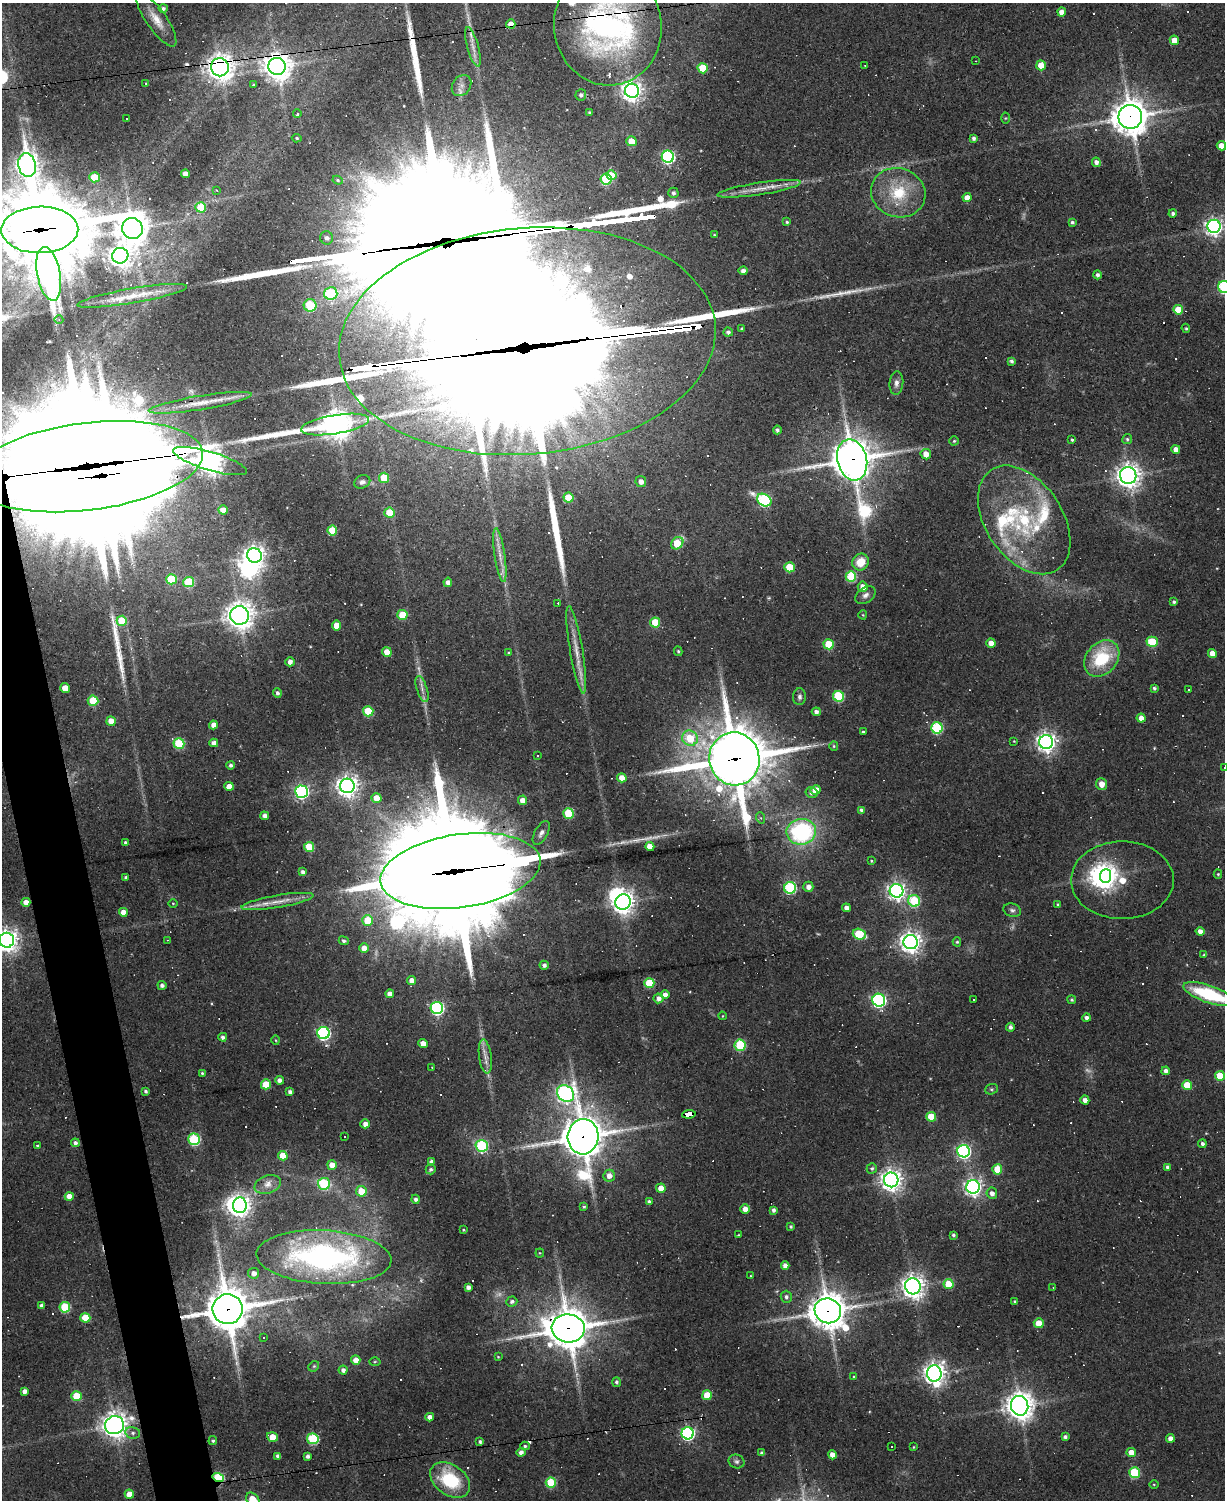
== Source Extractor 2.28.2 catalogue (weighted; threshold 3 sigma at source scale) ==
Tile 7 of 4 x 3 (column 3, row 2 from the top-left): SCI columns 2449-3671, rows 1630-3127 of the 4895 x 4870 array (HDU 1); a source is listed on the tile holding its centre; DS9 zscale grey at full resolution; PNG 1227 x 1502 px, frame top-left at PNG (2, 3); each listed source drawn as its Kron ellipse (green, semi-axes under 4 px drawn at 4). Shown black and unused: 3% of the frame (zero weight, under 2 of 3 exposures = <1% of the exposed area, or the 3 px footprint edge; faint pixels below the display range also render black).
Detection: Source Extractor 2.28.2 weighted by HDU 2 'WHT'; one run over the whole footprint, this tile lists its part. Background 0.0632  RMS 0.0059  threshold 0.0265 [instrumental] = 3 sigma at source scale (4.5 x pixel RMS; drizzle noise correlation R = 1.50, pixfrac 1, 0.05/0.05 arcsec/px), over >= 5 px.
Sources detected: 417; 8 too faint to see at this stretch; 7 inside a brighter object's white glare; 59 cosmic-ray / hot-pixel residue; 8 long thin detections or spike segments (spike, bleed or trail) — neither listed nor drawn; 19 inside a brighter listed object's ellipse — not listed separately; the other 316 listed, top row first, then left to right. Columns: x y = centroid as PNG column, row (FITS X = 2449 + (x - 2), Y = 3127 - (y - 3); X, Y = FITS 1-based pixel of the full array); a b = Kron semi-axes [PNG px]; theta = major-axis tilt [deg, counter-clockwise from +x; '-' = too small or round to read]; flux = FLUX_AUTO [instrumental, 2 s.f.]
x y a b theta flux
163 8 4 4 - 1.6
1062 12 4 4 - 4.6
156 19 32 10 -55 9.7
511 24 4 4 - 5
608 26 59 54 -82 190
1174 40 5 4 - 6.9
473 47 20 5 -75 4.7
976 61 2 2 - 0.32
865 65 3 2 - 0.41
1041 65 5 4 - 11
277 66 9 8 - 800
220 67 9 9 - 580
703 68 5 5 - 24
146 83 3 3 - 0.6
253 85 3 3 - 0.62
462 85 11 9 55 3.6
632 91 7 7 - 370
581 95 5 5 - 1.8
589 112 3 3 - 0.8
297 114 4 3 - 1.3
1130 117 12 12 - 1100
1005 118 5 3 - 0.55
126 119 3 2 - 1.3
297 138 5 4 - 0.82
974 138 4 3 - 1.6
631 141 5 5 - 12
1221 146 5 4 - 6.8
668 157 6 6 - 110
1096 162 5 4 - 2.8
27 165 12 8 -78 420
185 174 4 4 - 4.8
612 175 5 4 - 13
94 177 5 5 - 17
606 179 5 5 - 44
338 180 5 4 - 0.84
759 189 42 6 9 9.1
217 191 3 3 - 0.63
673 193 5 5 - 1.6
898 193 27 24 -18 28
967 198 4 4 - 5.7
201 207 5 5 - 21
1173 213 4 4 - 1.6
787 222 4 4 - 0.9
1072 222 3 3 - 1.1
1214 226 6 6 - 250
132 228 10 10 - 1000
40 230 38 23 1 8600
714 235 4 3 - 0.7
327 238 7 6 - 2.7
120 256 8 7 - 520
743 271 4 4 - 3.2
49 274 27 11 -79 220
1097 275 4 4 - 1.8
1224 287 6 6 - 72
331 293 7 6 - 48
132 296 56 7 10 13
310 305 6 6 - 36
1178 310 5 5 - 13
59 320 4 3 - 0.57
1186 328 5 4 - 0.76
742 329 4 3 - 1
728 332 5 4 - 1.8
527 341 189 113 5 38000
1011 361 4 4 - 1.7
896 383 12 7 85 2.9
200 403 52 7 9 13
335 425 34 9 9 760
777 430 4 3 - 1.5
1127 439 5 5 - 1.1
1072 440 4 3 - 0.88
954 441 4 4 - 0.83
1176 449 4 4 - 4
926 454 5 5 - 5.8
852 460 21 14 -76 1800
210 461 38 9 -17 770
87 467 117 43 7 47000
1128 475 8 8 - 500
384 478 5 5 - 15
641 481 5 5 - 3.7
362 482 8 6 23 2
568 497 5 5 - 15
764 500 8 6 -30 86
223 510 5 4 - 5.3
389 513 5 5 - 13
1024 520 60 38 -56 70
332 530 5 5 - 17
677 543 7 5 49 22
254 555 7 7 - 390
500 555 27 5 -82 6.1
861 562 9 8 - 10
790 567 5 5 - 22
851 576 5 5 - 39
171 579 5 5 - 25
189 582 5 5 - 29
448 582 4 4 - 2.7
863 587 5 5 - 5.4
865 595 11 7 36 2.7
1174 602 4 3 - 1.1
558 603 3 3 - 47
239 615 9 9 - 660
402 615 5 5 - 16
863 615 4 4 - 0.65
122 621 5 5 - 22
655 622 5 5 - 18
337 625 5 4 - 8.5
1152 642 5 5 - 22
991 643 4 4 - 5.2
829 644 5 5 - 22
576 650 44 6 -80 9.9
678 651 5 3 - 0.84
387 652 5 4 - 9.1
509 653 4 3 - 0.65
1212 653 4 4 - 6
1102 658 20 15 49 34
290 662 4 4 - 2.9
65 688 5 4 - 5.9
1154 688 3 3 - 1.2
422 689 14 5 -72 3
1189 690 2 2 - 0.46
277 693 5 4 - 1.6
838 696 5 5 - 45
800 697 8 6 87 1.8
93 701 5 5 - 25
368 711 5 5 - 27
816 712 4 4 - 2.6
1141 718 4 4 - 4.8
111 721 5 4 - 6.6
213 725 4 4 - 4.2
937 728 6 5 - 57
863 732 3 3 - 0.98
690 738 8 7 - 18
1014 741 3 3 - 0.42
1046 742 7 7 - 340
214 743 4 4 - 3.6
179 744 5 5 - 34
834 746 5 4 - 0.78
538 756 3 3 - 3.6
734 759 26 25 - 3400
231 765 4 4 - 1.6
1224 767 3 3 - 0.82
622 778 5 4 - 6.7
1102 784 6 5 - 4.9
229 786 5 4 - 6.8
347 786 7 7 - 430
816 790 5 4 - 7.8
301 792 6 6 - 130
811 792 6 5 - 2
376 798 5 5 - 8.1
523 800 5 4 - 5.3
861 810 4 3 - 1.3
568 813 5 5 - 29
265 816 4 4 - 3
761 818 5 3 - 0.77
801 832 15 13 8 77
541 833 13 6 61 2.6
125 842 3 3 - 0.99
309 847 5 5 - 19
650 847 4 4 - 8.5
871 861 3 3 - 0.59
460 871 81 36 8 22000
303 872 4 4 - 2.6
1218 874 4 4 - 0.73
1106 876 7 5 87 360
126 877 3 3 - 0.99
1122 880 51 39 0 35
808 887 5 5 - 3.5
790 888 6 6 - 67
897 891 7 6 - 250
277 901 36 6 9 8.9
914 901 6 5 - 45
26 902 4 4 - 4.4
623 902 8 7 - 430
173 903 4 3 - 0.48
1058 905 3 3 - 1.1
846 908 4 4 - 3.1
1012 910 9 6 -17 1.8
123 912 4 4 - 5.6
368 920 5 5 - 19
1200 931 4 4 - 3.4
859 934 7 5 -18 29
7 940 7 7 - 500
168 940 3 2 - 0.42
344 941 5 4 - 1.2
911 942 7 7 - 420
957 942 4 4 - 0.97
364 948 4 4 - 6.1
1204 955 4 4 - 0.71
544 965 4 4 - 2
411 981 4 4 - 4.6
649 983 5 5 - 26
162 985 4 4 - 2.1
390 994 4 4 - 4.6
1209 994 27 8 -19 46
665 995 4 4 - 3.2
658 998 5 5 - 3
879 1000 6 6 - 140
973 1000 3 2 - 0.77
1072 1000 4 4 - 1.2
437 1008 6 6 - 110
722 1016 4 2 - 0.41
1086 1018 4 4 - 2.4
1010 1027 4 4 - 1.9
324 1033 6 6 - 110
223 1037 4 4 - 2
276 1040 4 4 - 0.64
423 1043 5 4 - 5.1
740 1045 6 5 - 43
485 1056 17 6 -83 4.4
432 1067 2 2 - 0.45
1166 1071 4 4 - 2.3
202 1073 3 3 - 0.75
1220 1076 5 5 - 19
279 1080 4 4 - 2.6
266 1084 5 5 - 15
1187 1085 5 5 - 15
991 1089 6 5 - 1
146 1091 4 3 - 1.2
290 1092 4 4 - 2.3
565 1093 9 7 -41 270
1085 1100 4 4 - 3.6
689 1114 7 4 7 50
931 1117 5 5 - 17
365 1124 5 4 - 4
345 1136 3 2 - 0.78
583 1137 18 15 86 1400
194 1139 6 5 - 62
75 1143 4 4 - 2
1202 1144 4 4 - 1.8
37 1146 3 3 - 0.59
482 1146 6 6 - 61
963 1151 6 6 - 150
283 1156 5 4 - 10
431 1161 4 3 - 2.4
332 1165 5 4 - 6.1
1167 1167 4 3 - 1.8
872 1168 5 5 - 1.2
431 1169 5 5 - 1.7
997 1169 5 5 - 14
609 1176 6 5 - 4.2
891 1180 7 7 - 440
324 1184 6 6 - 46
268 1185 14 9 19 4.7
973 1187 7 6 - 270
661 1188 5 4 - 8
361 1191 5 5 - 11
992 1193 5 5 - 3
69 1196 4 4 - 6.7
415 1199 4 4 - 1.9
649 1202 4 4 - 1.7
240 1205 8 6 -86 310
584 1207 4 3 - 0.99
745 1209 5 4 - 5
774 1210 4 4 - 1.9
791 1227 4 3 - 1.1
463 1230 3 2 - 0.62
738 1235 3 3 - 0.52
953 1235 4 4 - 1.2
540 1253 4 4 - 0.64
324 1257 68 27 -3 180
785 1265 4 4 - 3.6
254 1273 5 5 - 3.8
751 1276 3 2 - 0.51
949 1284 5 5 - 17
913 1286 8 8 - 440
468 1287 4 4 - 2.7
1053 1287 3 2 - 0.39
786 1297 6 5 - 1.8
512 1301 5 5 - 1.9
1015 1302 4 3 - 0.97
41 1306 4 3 - 1.7
65 1307 5 5 - 34
228 1309 15 15 - 1900
828 1311 13 12 - 1300
85 1318 5 4 - 21
1039 1323 5 5 - 12
568 1328 16 14 -6 1700
263 1337 3 2 - 0.67
498 1357 4 3 - 0.51
356 1360 5 4 - 5.1
375 1362 5 3 - 0.62
314 1366 6 4 44 0.92
343 1370 4 4 - 2.4
934 1373 8 7 - 440
854 1377 3 3 - 0.81
617 1382 5 4 - 1.6
25 1391 4 4 - 3.2
707 1395 5 5 - 12
76 1396 5 5 - 17
1020 1406 10 8 -76 760
430 1417 4 4 - 3.6
114 1425 9 9 - 520
133 1433 7 6 - 1.7
688 1433 6 6 - 120
272 1437 5 4 - 10
1065 1437 4 4 - 1.6
1170 1438 4 4 - 3.5
313 1439 6 5 - 52
213 1441 4 4 - 1.1
480 1441 4 3 - 1.2
525 1446 5 4 - 0.94
892 1447 2 2 - 0.54
913 1447 4 2 - 0.42
521 1452 4 4 - 2.8
762 1453 4 4 - 2.1
1131 1453 5 4 - 7.2
832 1455 4 4 - 4.7
278 1456 4 4 - 3
307 1456 4 3 - 2.1
737 1461 8 6 -24 1.7
1134 1473 5 5 - 39
218 1477 6 4 -16 46
450 1480 22 15 -36 35
551 1482 5 5 - 26
1154 1484 4 3 - 0.53
129 1494 4 4 - 6.5
253 1500 8 5 -51 15
Overlapping masked pixels (flux is a lower limit): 18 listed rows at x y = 511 24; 608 26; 277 66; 220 67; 1130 117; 40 230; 527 341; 852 460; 210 461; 87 467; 734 759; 460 871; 689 1114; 583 1137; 228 1309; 828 1311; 568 1328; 218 1477
Isophote crosses this tile's border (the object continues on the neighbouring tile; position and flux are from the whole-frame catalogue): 10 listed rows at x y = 608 26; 1221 146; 1214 226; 40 230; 1224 287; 87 467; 1224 767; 7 940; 1209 994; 253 1500